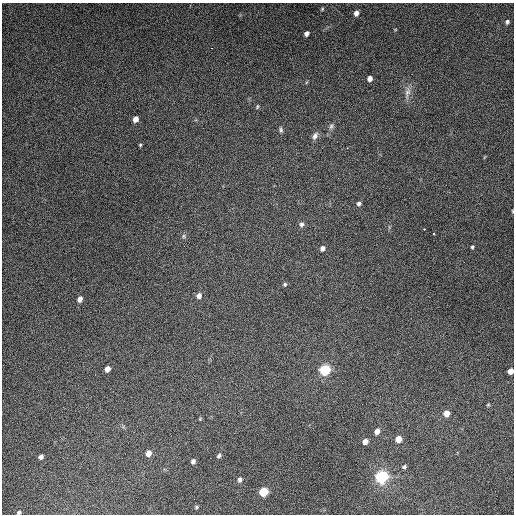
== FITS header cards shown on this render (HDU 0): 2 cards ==
NAXIS1  =                  512
NAXIS2  =                  512

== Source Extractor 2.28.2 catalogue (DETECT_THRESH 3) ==
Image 512 x 512 px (HDU 0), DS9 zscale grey, 1 PNG px = 1 image px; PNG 516 x 516 px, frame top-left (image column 1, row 512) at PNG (2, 3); no overlay
Background 4910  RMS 310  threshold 925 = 3 sigma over >= 5 px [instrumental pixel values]
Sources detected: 44; all 44 listed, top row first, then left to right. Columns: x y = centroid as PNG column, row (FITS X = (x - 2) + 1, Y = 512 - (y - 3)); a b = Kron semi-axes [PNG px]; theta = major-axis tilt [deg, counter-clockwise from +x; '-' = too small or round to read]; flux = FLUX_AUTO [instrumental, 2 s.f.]
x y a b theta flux
322 9 5 4 - 2.2e+04
356 13 6 5 - 9.6e+04
507 22 6 5 - 4.1e+04
395 29 5 3 - 1.6e+04
306 34 5 4 - 7.2e+04
370 79 5 4 - 1.1e+05
407 93 18 7 79 1.4e+05
257 107 6 3 64 2.5e+04
136 119 5 4 - 1.4e+05
331 126 9 6 62 6.0e+04
281 130 8 4 -86 4.3e+04
315 136 10 6 58 8.6e+04
140 145 4 4 - 2.3e+04
347 148 3 2 - 2.2e+04
359 204 5 5 - 5.6e+04
513 211 4 3 - 1.6e+04
301 224 7 6 - 6.0e+04
424 229 3 3 - 1.9e+04
434 234 3 2 - 2.2e+04
184 236 7 5 -48 3.8e+04
472 247 4 3 - 2.9e+04
322 248 6 5 - 7.4e+04
285 284 5 5 - 3.5e+04
199 296 7 6 - 9.2e+04
80 299 6 5 - 1.0e+05
107 369 5 4 - 1.4e+05
325 370 8 7 - 1.0e+06
511 371 5 5 - 1.5e+05
488 405 5 4 - 2.3e+04
446 413 6 5 - 1.8e+05
200 419 5 3 - 2.0e+04
377 431 7 5 68 1.2e+05
399 439 6 5 - 2.1e+05
365 442 6 5 - 1.2e+05
148 453 6 5 - 1.6e+05
219 455 6 5 - 4.8e+04
41 457 5 4 - 6.8e+04
193 461 5 5 - 6.5e+04
404 467 5 4 - 3.9e+04
382 477 10 8 16 1.5e+06
240 479 7 5 86 5.8e+04
263 492 6 6 - 6.4e+05
196 507 5 4 - 2.9e+04
19 512 5 4 - 3.8e+04
At the frame edge (FLAGS 8, measured only in part): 3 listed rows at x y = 513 211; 511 371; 19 512